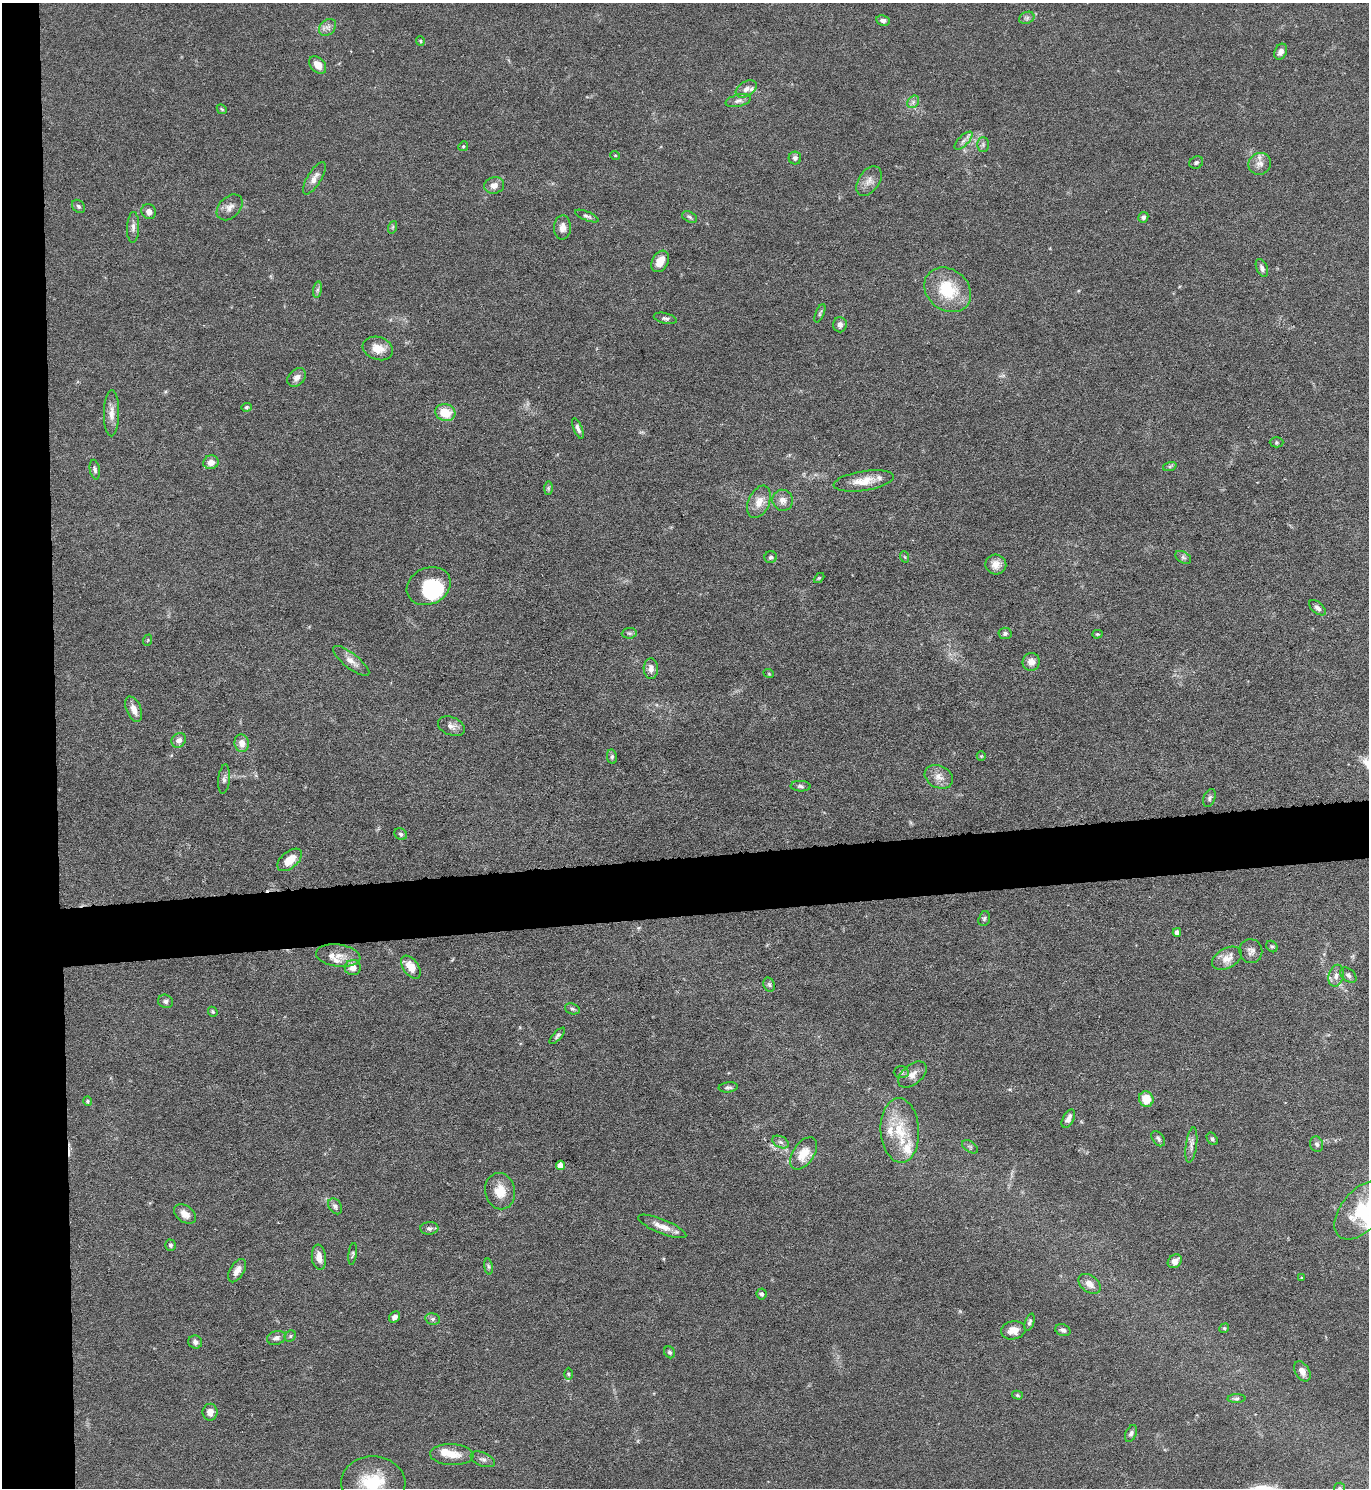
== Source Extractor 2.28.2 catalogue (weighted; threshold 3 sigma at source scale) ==
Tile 4 of 3 x 3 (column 1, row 2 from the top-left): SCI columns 134-1500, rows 1487-2972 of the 4445 x 4458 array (HDU 1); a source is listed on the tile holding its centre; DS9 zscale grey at full resolution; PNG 1371 x 1490 px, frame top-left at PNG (2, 3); each listed source drawn as its Kron ellipse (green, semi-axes under 4 px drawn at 4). Shown black and unused: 8% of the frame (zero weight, under 5 of 9 exposures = <1% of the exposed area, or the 3 px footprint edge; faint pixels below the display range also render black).
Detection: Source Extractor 2.28.2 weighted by HDU 2 'WHT'; one run over the whole footprint, this tile lists its part. Background 0.0813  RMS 0.0041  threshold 0.0169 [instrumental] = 3 sigma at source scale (4.09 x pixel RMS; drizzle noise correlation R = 1.36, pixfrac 0.8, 0.05/0.05 arcsec/px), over >= 5 px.
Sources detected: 152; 1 inside a brighter object's white glare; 1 cosmic-ray / hot-pixel residue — neither listed nor drawn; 8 inside a brighter listed object's ellipse — not listed separately; the other 142 listed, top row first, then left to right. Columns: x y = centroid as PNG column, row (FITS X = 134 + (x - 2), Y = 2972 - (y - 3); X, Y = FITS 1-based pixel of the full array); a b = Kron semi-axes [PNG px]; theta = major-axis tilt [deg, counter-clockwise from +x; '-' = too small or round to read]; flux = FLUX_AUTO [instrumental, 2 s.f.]
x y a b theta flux
1027 18 8 6 21 0.97
883 20 7 5 -10 1.4
327 27 9 7 43 1.8
420 41 5 4 - 0.45
1281 52 8 6 62 2.2
318 65 10 7 -47 4.1
746 89 11 7 33 2
738 101 13 6 14 1.6
913 102 7 5 47 1.1
222 109 5 4 - 0.52
963 141 11 5 45 1.5
983 145 7 6 - 0.91
463 146 5 4 - 0.46
615 155 5 3 - 0.3
795 158 6 6 - 1.3
1196 162 7 6 - 0.85
1260 164 11 10 - 2.6
314 178 18 7 58 2.9
869 181 16 10 55 3.1
494 185 10 8 14 2.4
78 206 7 5 -46 0.84
230 207 15 10 45 2.7
149 212 8 7 - 2.1
587 216 12 4 -22 1
690 217 8 5 -28 0.85
1143 217 5 5 - 0.95
133 227 15 6 88 2
393 227 6 4 71 0.53
562 227 12 8 88 2.6
660 261 11 8 60 4.1
1262 268 9 5 -67 1.4
318 290 8 4 81 0.93
948 290 25 20 -39 17
820 313 10 3 67 0.71
665 318 11 5 -13 1.2
840 325 7 7 - 1.6
378 348 15 11 -18 5.1
297 378 11 7 45 2.1
246 407 5 4 - 0.54
112 413 23 7 89 3.5
445 413 10 8 -15 8.4
578 428 11 4 -67 1.1
1276 442 7 5 0 0.61
211 462 7 6 - 3.2
1170 466 7 4 19 0.62
95 470 10 5 -80 1.1
864 481 30 10 9 6.9
548 488 7 4 89 0.58
783 500 10 10 - 2.7
759 502 17 10 66 4.4
771 557 6 6 - 1
905 557 6 3 -70 0.43
1183 557 8 5 -29 0.99
996 564 10 10 - 3.2
819 578 6 4 44 0.45
429 586 23 18 25 21
1317 608 10 5 -41 1.4
629 633 7 5 6 0.8
1005 633 6 5 - 1
1097 634 5 4 - 0.49
148 640 6 3 71 0.38
351 661 22 7 -38 3.2
1031 662 9 8 - 3.3
651 669 10 7 -88 2.1
769 674 5 3 - 0.33
134 709 13 7 -67 3.4
451 726 14 9 -22 2.4
179 740 8 6 44 1.9
242 743 9 7 -81 3.4
981 756 5 4 - 0.4
612 757 7 5 -82 0.8
939 777 15 11 -27 3.7
224 779 15 5 84 1.4
801 786 10 5 -2 1.1
1209 798 9 5 69 0.99
401 834 7 5 -35 0.81
290 860 14 8 41 5.8
984 919 8 5 73 0.81
1177 932 4 4 - 2
1272 946 6 5 - 0.6
1251 951 12 11 - 2.2
338 956 22 11 -8 4.6
1227 958 16 10 28 4.3
411 967 13 7 -54 5.5
353 968 8 7 - 3.1
1348 975 9 6 -40 1.2
1336 976 11 7 74 2.2
769 985 7 5 -68 0.84
165 1001 7 6 - 1.1
572 1009 7 5 -20 0.82
213 1012 5 4 - 0.55
557 1036 10 4 48 0.88
901 1072 7 6 - 0.84
912 1074 16 10 40 3.1
728 1087 9 5 6 1
1146 1099 8 7 - 6.8
88 1101 5 4 - 0.5
1068 1119 10 5 62 2
900 1130 32 19 -87 15
1158 1139 8 5 -52 0.95
1212 1139 7 5 -54 0.82
780 1142 9 5 -26 1.2
1317 1144 8 6 -72 1.2
1191 1145 18 5 82 2
970 1147 9 5 -34 0.82
804 1153 18 10 55 7.5
560 1165 4 4 - 5.8
500 1191 18 15 -79 6.8
335 1206 8 6 -55 1.2
1361 1210 34 20 50 18
185 1214 12 8 -38 3.3
662 1226 26 7 -22 4.3
429 1228 9 6 3 1.1
170 1245 5 5 - 0.81
353 1254 11 4 81 0.66
319 1257 13 7 -83 3.5
1175 1261 8 6 41 2.3
488 1267 8 4 -81 0.75
237 1271 13 7 59 2.3
1301 1278 3 3 - 0.39
1089 1284 12 8 -38 3.1
762 1294 5 5 - 0.84
395 1317 6 5 - 1.4
433 1319 7 5 -12 0.96
1029 1322 9 4 70 0.89
1224 1328 5 4 - 0.52
1013 1330 12 9 10 3.9
1063 1330 8 6 -20 1.3
290 1336 6 5 - 0.64
276 1338 9 6 15 1.6
195 1342 7 6 - 1.4
670 1352 6 5 - 0.71
1302 1371 11 7 -59 2.5
568 1374 6 4 -89 0.58
1017 1395 5 4 - 0.54
1237 1399 9 4 1 0.88
210 1412 8 7 - 2.8
1131 1434 9 5 67 1.1
452 1455 22 10 -2 5.5
483 1459 13 7 -22 1.5
373 1482 32 26 -2 20
1339 1488 6 5 - 0.68
Isophote crosses this tile's border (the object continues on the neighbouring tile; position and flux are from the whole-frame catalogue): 3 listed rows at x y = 1361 1210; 373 1482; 1339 1488